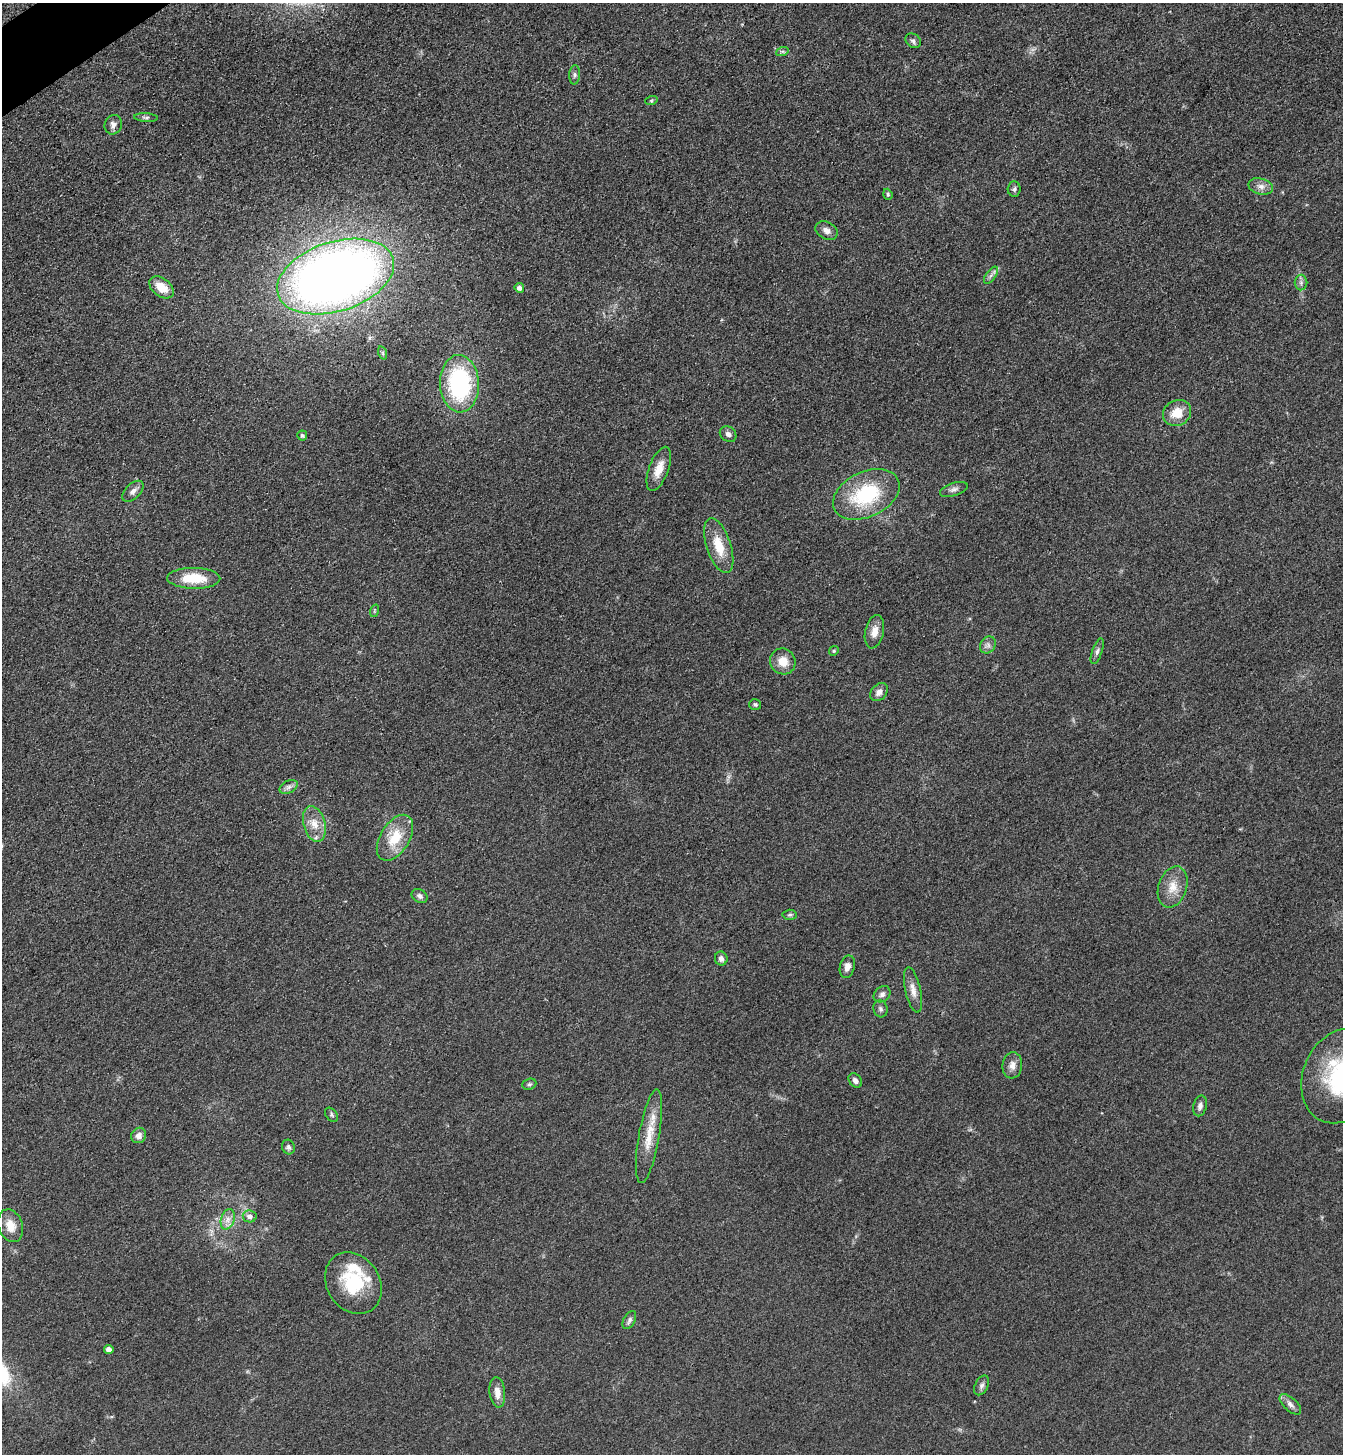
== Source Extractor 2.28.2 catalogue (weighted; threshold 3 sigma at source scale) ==
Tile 11 of 4 x 4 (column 3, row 3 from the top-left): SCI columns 2862-4202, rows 1483-2934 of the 5861 x 5869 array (HDU 1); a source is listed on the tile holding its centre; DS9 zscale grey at full resolution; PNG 1345 x 1456 px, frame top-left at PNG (2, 3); each listed source drawn as its Kron ellipse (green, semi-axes under 4 px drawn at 4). Shown black and unused: <1% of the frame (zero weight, under 3 of 4 exposures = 3% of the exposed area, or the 3 px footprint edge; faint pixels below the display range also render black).
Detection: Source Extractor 2.28.2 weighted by HDU 2 'WHT'; one run over the whole footprint, this tile lists its part. Background 0.0774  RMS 0.0093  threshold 0.042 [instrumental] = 3 sigma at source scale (4.5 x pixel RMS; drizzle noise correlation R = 1.50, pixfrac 1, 0.05/0.05 arcsec/px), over >= 5 px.
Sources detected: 65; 2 inside a brighter listed object's ellipse — not listed separately; the other 63 listed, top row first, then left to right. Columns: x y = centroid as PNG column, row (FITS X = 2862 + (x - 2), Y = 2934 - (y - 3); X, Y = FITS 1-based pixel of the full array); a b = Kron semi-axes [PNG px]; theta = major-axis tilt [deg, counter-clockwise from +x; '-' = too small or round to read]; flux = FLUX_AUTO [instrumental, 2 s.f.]
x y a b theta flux
913 41 8 6 -40 2.6
782 52 6 4 19 1.5
575 75 9 5 87 2.6
651 101 6 4 18 1.3
146 117 12 4 -3 2.1
113 125 10 8 66 4.4
1261 186 12 8 -15 5.9
1014 189 7 6 - 2.3
888 194 6 4 -70 1.3
827 231 12 8 -27 5.3
991 275 10 5 54 3.1
336 276 60 34 18 1100
1301 283 8 6 90 2.7
162 287 14 9 -37 15
519 288 5 5 - 3.5
383 353 7 4 -71 1.4
459 384 29 19 -87 110
1177 413 14 12 30 16
728 434 9 7 -39 3.3
302 435 5 5 - 1.5
659 469 23 9 69 14
954 489 14 6 18 3.9
133 491 13 7 45 4.9
866 494 35 22 26 73
719 546 28 12 -72 22
194 578 26 10 -1 28
374 611 6 4 72 1.3
874 632 17 9 78 8.3
988 645 9 7 54 3.7
834 651 5 4 - 1.2
1097 651 13 5 71 3
783 661 13 12 - 13
879 692 10 7 48 5.1
755 704 6 5 - 1.7
289 787 10 6 27 3.5
314 824 18 11 -74 13
395 838 25 14 58 26
1173 887 21 14 72 15
420 896 8 6 -34 2.9
790 915 7 5 3 1.6
721 959 7 6 - 3.7
847 967 11 7 76 5.4
913 990 23 7 -77 8.2
882 994 9 7 41 3.6
880 1009 8 7 - 2.8
1012 1065 13 10 84 6.3
1341 1076 49 38 66 110
855 1080 8 6 -50 3.6
529 1084 7 5 21 2
1200 1106 10 6 74 4.5
331 1115 8 5 -53 1.9
139 1135 8 7 - 5.3
649 1136 47 10 80 22
288 1147 7 6 - 2.5
250 1216 7 6 - 4.6
228 1219 10 6 73 5.6
10 1226 17 12 -69 13
353 1283 32 26 -57 51
629 1320 10 5 61 2.9
109 1349 4 4 - 5.4
982 1385 10 6 63 3.1
497 1392 15 7 -83 9
1290 1404 13 6 -43 4.6
Isophote crosses this tile's border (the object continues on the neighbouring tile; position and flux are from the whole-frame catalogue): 1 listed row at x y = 1341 1076